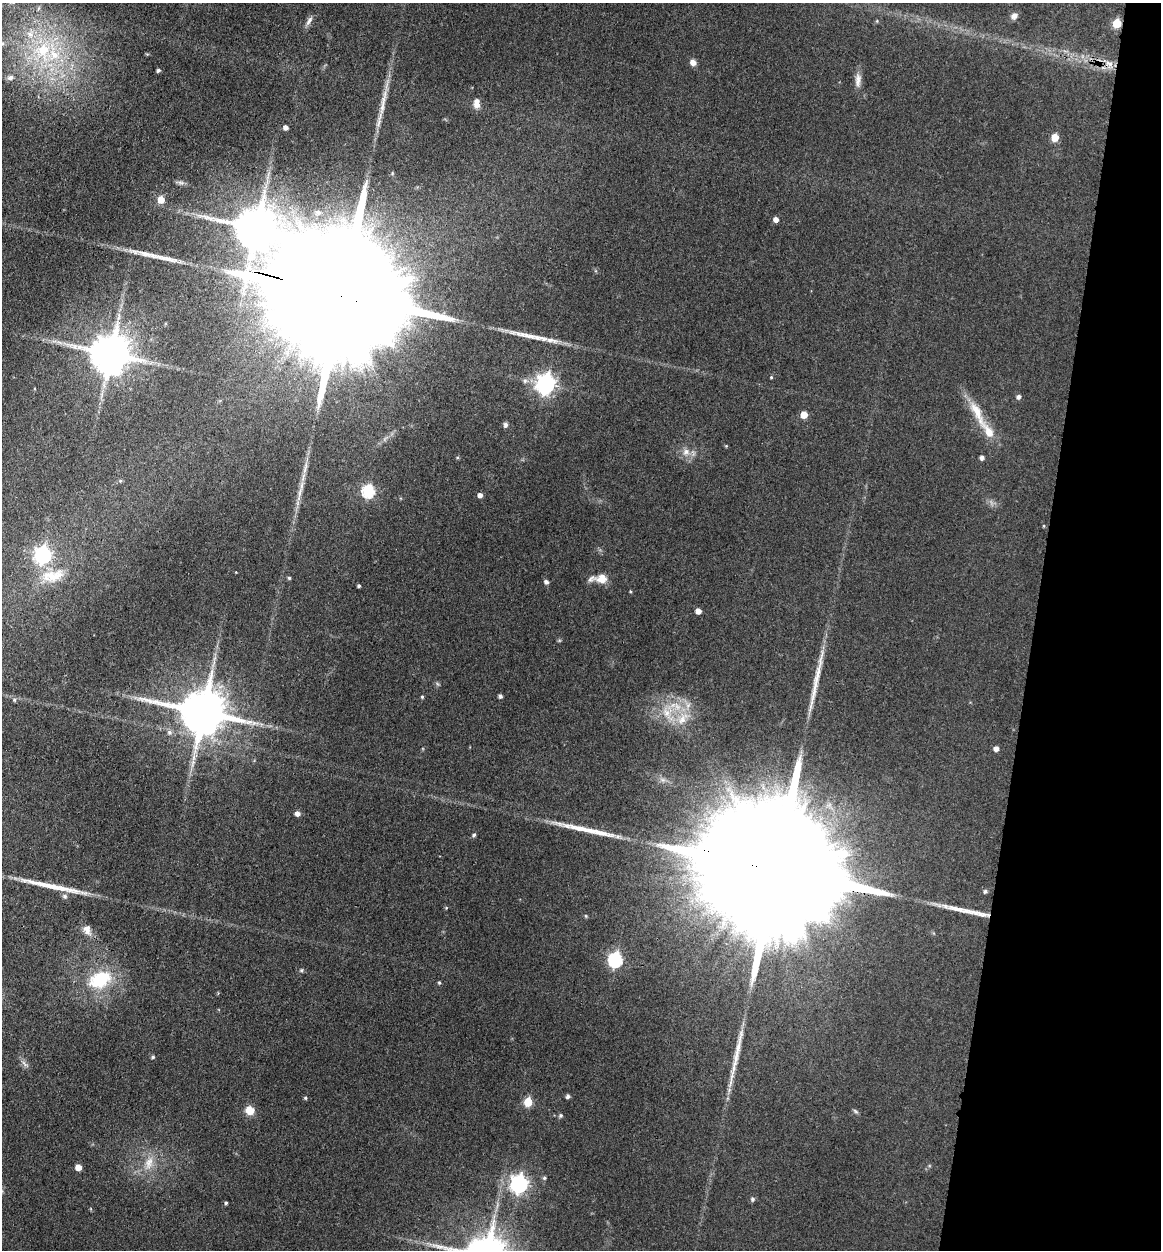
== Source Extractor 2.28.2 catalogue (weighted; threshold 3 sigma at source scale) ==
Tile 8 of 4 x 4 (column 4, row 2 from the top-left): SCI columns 3736-4894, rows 2516-3763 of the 5198 x 5223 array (HDU 1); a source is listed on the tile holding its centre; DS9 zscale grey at full resolution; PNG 1163 x 1252 px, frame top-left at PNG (2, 3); no overlay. Shown black and unused: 11% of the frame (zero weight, under 3 of 4 exposures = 3% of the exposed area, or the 3 px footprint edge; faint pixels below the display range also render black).
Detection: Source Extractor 2.28.2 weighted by HDU 2 'WHT'; one run over the whole footprint, this tile lists its part. Background 0.0721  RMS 0.0069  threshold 0.0309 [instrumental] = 3 sigma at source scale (4.5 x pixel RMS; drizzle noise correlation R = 1.50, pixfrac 1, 0.05/0.05 arcsec/px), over >= 5 px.
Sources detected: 97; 2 too faint to see at this stretch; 2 inside a brighter object's white glare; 9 long thin detections or spike segments (spike, bleed or trail) — not listed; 7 inside a brighter listed object's ellipse — not listed separately; the other 77 listed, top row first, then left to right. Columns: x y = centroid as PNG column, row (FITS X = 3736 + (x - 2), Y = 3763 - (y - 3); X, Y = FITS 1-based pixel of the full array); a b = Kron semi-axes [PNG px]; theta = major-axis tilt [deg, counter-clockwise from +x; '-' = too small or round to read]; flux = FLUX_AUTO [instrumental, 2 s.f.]
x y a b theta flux
39 8 10 5 55 2.4
1014 16 9 7 42 3.7
309 21 15 6 61 3.1
877 21 5 4 - 0.81
1117 23 6 5 - 25
2 43 7 7 - 2.4
43 50 55 34 45 100
693 62 7 6 - 4.2
1109 64 12 7 -25 5.7
158 70 4 4 - 1.6
858 80 20 8 88 5.2
477 104 11 7 -90 5.2
285 127 4 4 - 3.2
1055 137 5 5 - 16
392 173 5 3 - 0.66
180 183 13 5 -12 2.2
161 199 5 5 - 12
318 212 9 6 -10 2.1
776 219 5 5 - 4.1
339 294 81 24 -16 71000
111 353 11 11 - 2600
771 377 4 3 - 0.75
525 381 8 7 - 2.7
546 384 8 7 - 380
102 394 7 4 72 1.6
1018 397 5 5 - 2.1
977 413 48 12 -63 19
804 414 5 5 - 12
505 425 7 6 - 1.9
726 446 4 4 - 0.62
686 452 11 10 - 5.5
982 457 5 4 - 2.4
120 481 5 5 - 0.96
368 491 6 6 - 87
300 492 31 5 78 8.6
480 495 4 4 - 3.3
1044 526 4 4 - 0.67
43 555 7 7 - 220
53 576 34 16 12 18
289 578 4 4 - 1.1
602 579 15 12 -1 7.8
546 582 6 5 - 1.8
359 586 3 3 - 1.3
630 591 4 4 - 0.6
698 611 5 4 - 5.6
214 658 7 4 65 1.8
500 696 4 4 - 1.7
422 697 4 4 - 0.88
688 705 15 8 89 5.5
203 712 14 12 -13 3700
668 713 32 20 -78 24
996 749 4 4 - 4.5
297 813 5 5 - 3.8
474 835 7 4 45 1.2
778 870 94 26 -15 82000
985 891 6 5 - 1.4
64 896 7 6 - 1.8
446 908 4 4 - 0.7
87 930 15 10 -60 5.4
615 959 7 6 - 130
301 970 6 5 - 1
100 980 28 19 24 39
439 983 5 4 - 0.83
153 1057 5 4 - 1.2
24 1064 12 4 -50 2.3
568 1096 4 4 - 2
305 1098 5 4 - 0.92
528 1102 5 5 - 28
249 1110 9 8 - 9.6
855 1111 8 4 -36 1.2
561 1115 5 5 - 1.2
149 1163 23 12 72 12
78 1167 5 5 - 8.2
544 1178 5 4 - 1.4
519 1184 7 7 - 280
752 1199 6 5 - 1.6
226 1203 4 3 - 1.1
Overlapping masked pixels (flux is a lower limit): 4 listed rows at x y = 1117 23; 1109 64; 339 294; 778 870
Isophote crosses this tile's border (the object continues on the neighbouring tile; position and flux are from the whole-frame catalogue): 1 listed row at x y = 2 43